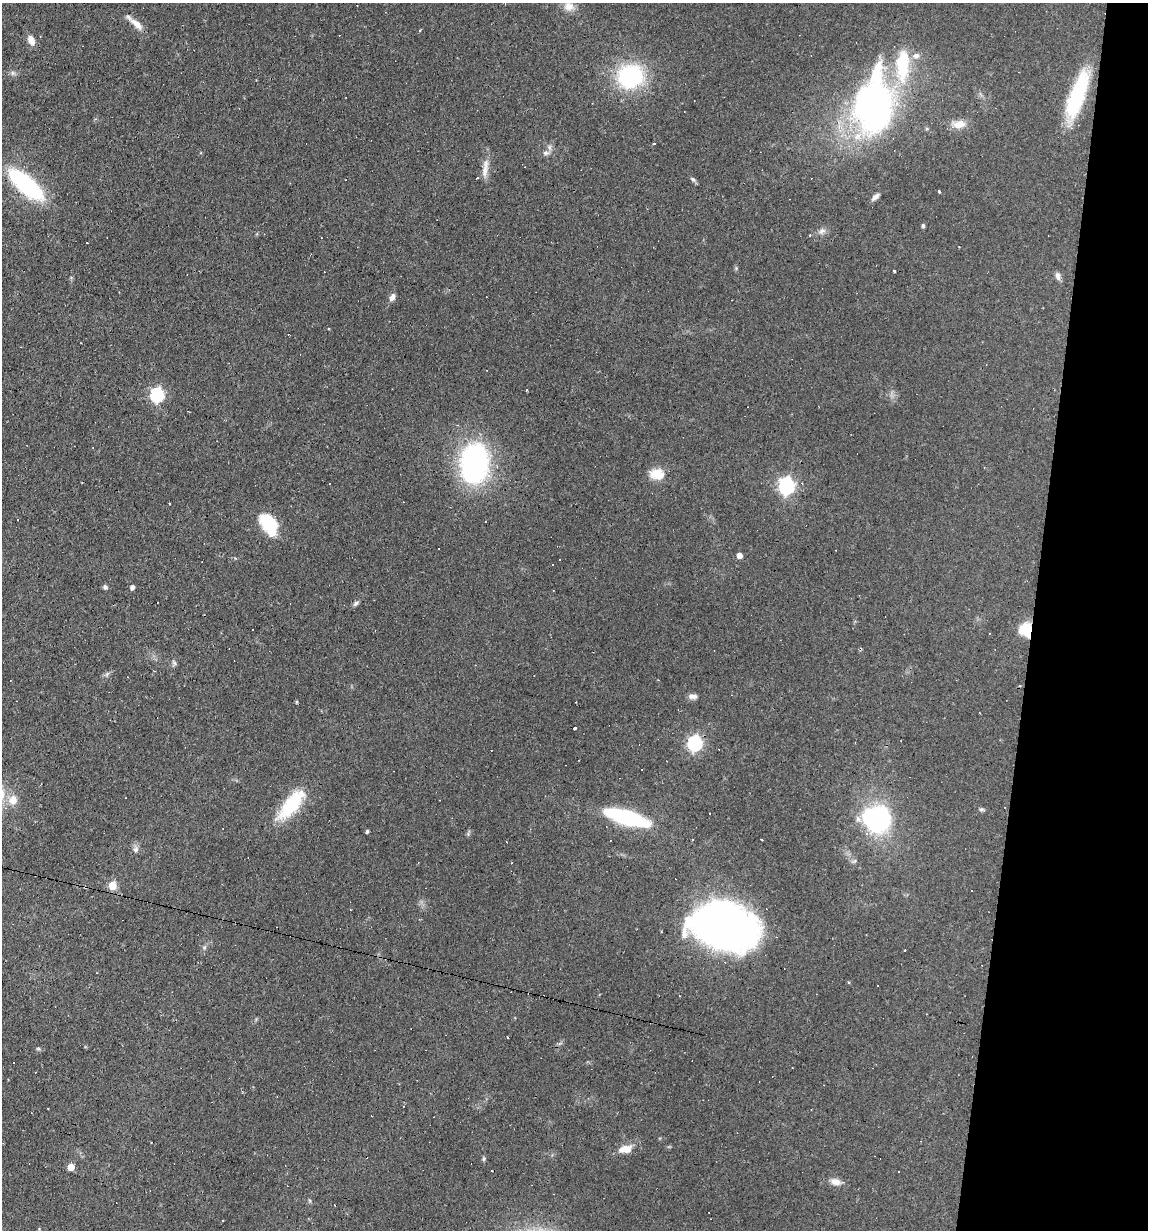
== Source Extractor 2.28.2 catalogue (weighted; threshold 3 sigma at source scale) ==
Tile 8 of 4 x 4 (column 4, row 2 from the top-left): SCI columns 3553-4698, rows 2455-3682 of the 4932 x 4909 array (HDU 1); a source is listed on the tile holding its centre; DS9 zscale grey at full resolution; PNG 1150 x 1232 px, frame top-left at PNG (2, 3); no overlay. Shown black and unused: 10% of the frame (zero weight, under 2 of 3 exposures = <1% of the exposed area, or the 3 px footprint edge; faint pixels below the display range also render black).
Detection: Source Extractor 2.28.2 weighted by HDU 2 'WHT'; one run over the whole footprint, this tile lists its part. Background 0.0966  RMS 0.0058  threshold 0.0259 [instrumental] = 3 sigma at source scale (4.5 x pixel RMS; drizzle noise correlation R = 1.50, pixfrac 1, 0.05/0.05 arcsec/px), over >= 5 px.
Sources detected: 100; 3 inside a brighter object's white glare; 35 cosmic-ray / hot-pixel residue — not listed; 2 inside a brighter listed object's ellipse — not listed separately; the other 60 listed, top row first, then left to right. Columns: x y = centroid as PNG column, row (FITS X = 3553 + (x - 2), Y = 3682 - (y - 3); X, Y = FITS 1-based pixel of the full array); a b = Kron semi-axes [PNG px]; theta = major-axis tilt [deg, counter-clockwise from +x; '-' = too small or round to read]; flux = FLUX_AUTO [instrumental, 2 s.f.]
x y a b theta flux
569 6 15 13 -30 5.7
136 24 20 7 -42 5.9
420 30 3 3 - 0.68
31 40 12 7 -65 4.8
916 56 10 8 30 3.1
13 73 6 6 - 1.4
630 76 18 17 - 78
1077 95 51 14 71 52
874 105 72 41 85 180
959 124 19 10 3 6.6
654 144 3 3 - 1.2
546 153 10 7 4 2.3
485 172 17 8 -87 4.6
693 179 8 5 -44 1.3
26 185 40 13 -42 77
939 191 4 2 - 0.86
875 197 10 6 45 2.6
923 225 4 4 - 1.1
822 230 9 6 25 2.3
810 235 4 2 - 0.46
87 243 3 2 - 0.47
959 246 3 2 - 0.43
894 271 3 3 - 1.5
1058 276 11 6 -76 2.4
392 297 10 6 69 2.6
157 394 7 6 - 88
475 463 36 24 89 130
657 474 18 12 -6 9.7
787 486 7 6 - 170
267 522 20 17 -89 18
739 555 5 4 - 4.7
105 587 6 5 - 1.4
132 587 5 4 - 2.1
356 603 7 5 45 1.3
1025 629 14 13 - 14
174 662 7 5 -45 1.2
107 674 8 4 46 1.3
692 696 10 6 -5 2.8
574 728 3 3 - 8.4
695 743 7 6 - 120
641 770 2 2 - 0.41
13 800 14 12 67 7
291 805 41 15 50 31
981 809 7 5 0 1
629 818 42 17 -16 46
858 819 11 7 -57 2.9
880 819 17 13 76 110
367 831 4 3 - 0.94
762 840 3 2 - 0.53
136 849 9 6 80 2
112 885 5 5 - 12
723 927 44 30 -12 580
205 947 7 4 70 1
559 1043 6 4 2 0.95
38 1048 6 4 -19 0.75
626 1149 17 10 6 6.9
483 1159 6 4 -84 0.93
71 1167 5 5 - 9.4
491 1170 2 2 - 0.49
835 1182 14 8 -13 4.1
Overlapping masked pixels (flux is a lower limit): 1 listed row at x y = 1025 629
Isophote crosses this tile's border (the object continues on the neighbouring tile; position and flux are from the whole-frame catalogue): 1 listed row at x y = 569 6